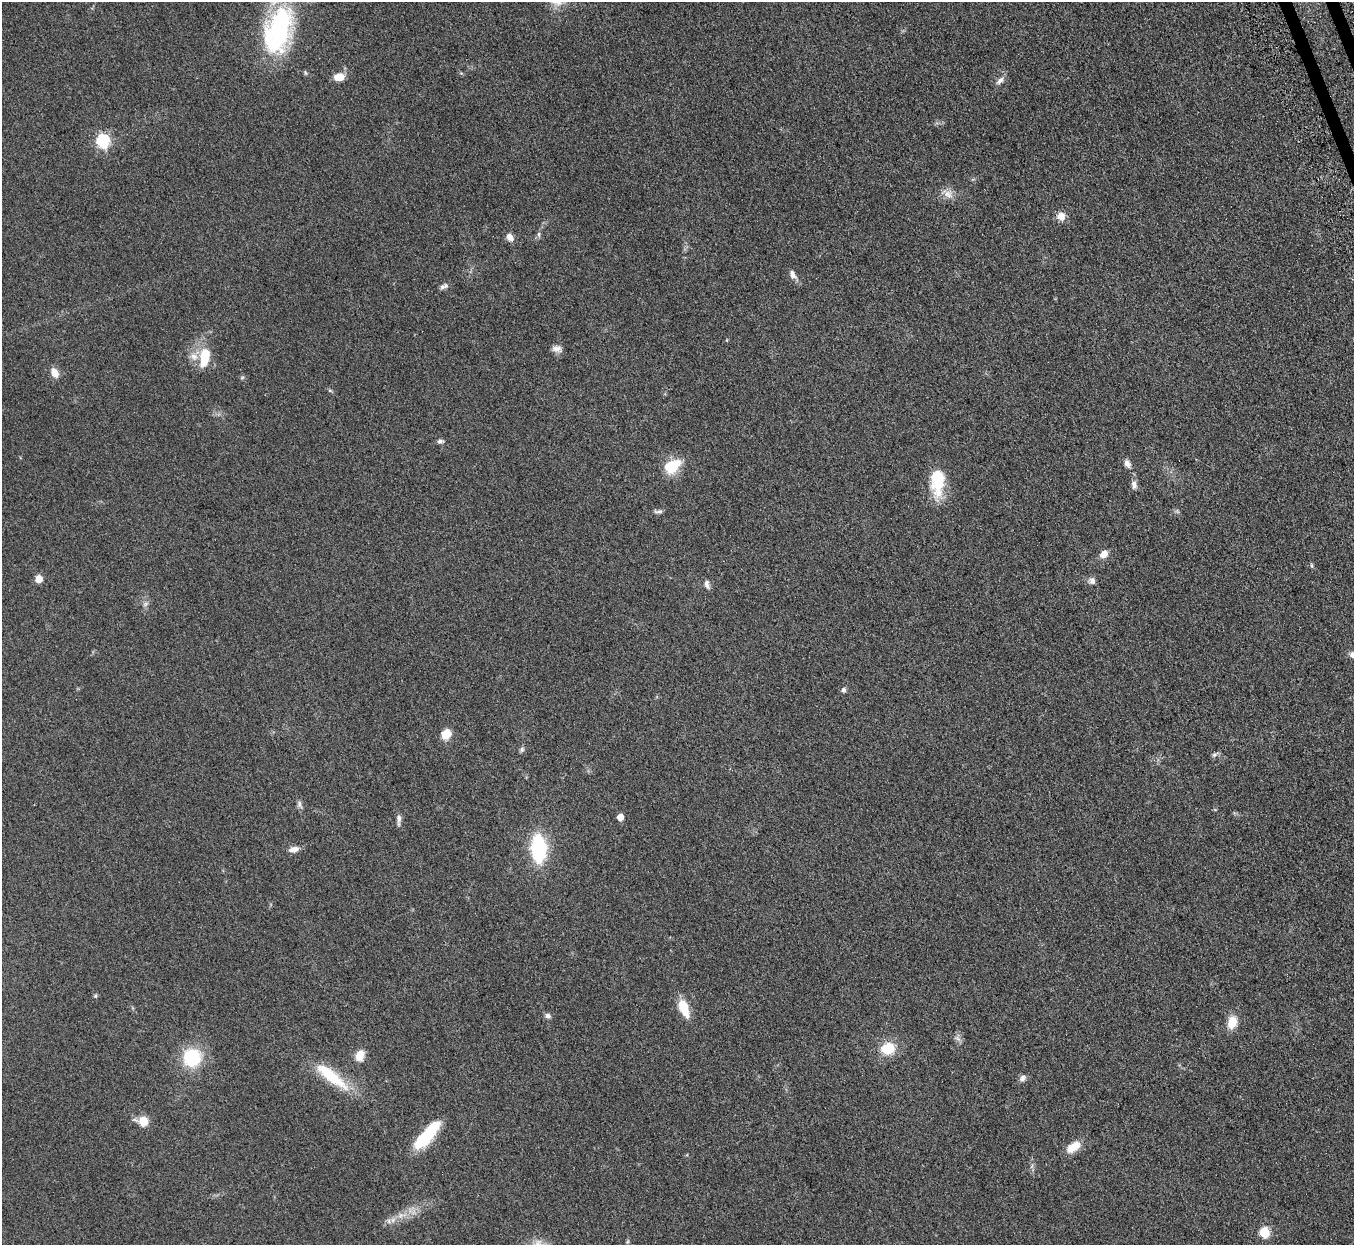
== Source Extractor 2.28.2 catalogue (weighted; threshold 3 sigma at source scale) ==
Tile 10 of 4 x 4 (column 2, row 3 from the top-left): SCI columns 1410-2761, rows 1566-2808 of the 5523 x 5490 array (HDU 1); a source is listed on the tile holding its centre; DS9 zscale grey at full resolution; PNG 1356 x 1247 px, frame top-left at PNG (2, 2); no overlay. Shown black and unused: <1% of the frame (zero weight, under 3 of 5 exposures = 4% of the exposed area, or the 3 px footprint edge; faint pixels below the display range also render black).
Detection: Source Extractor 2.28.2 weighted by HDU 2 'WHT'; one run over the whole footprint, this tile lists its part. Background 0.0774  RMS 0.0073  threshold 0.0329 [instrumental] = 3 sigma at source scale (4.5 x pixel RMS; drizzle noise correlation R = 1.50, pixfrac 1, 0.05/0.05 arcsec/px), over >= 5 px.
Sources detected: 56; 1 inside a brighter object's white glare — not listed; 1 inside a brighter listed object's ellipse — not listed separately; the other 54 listed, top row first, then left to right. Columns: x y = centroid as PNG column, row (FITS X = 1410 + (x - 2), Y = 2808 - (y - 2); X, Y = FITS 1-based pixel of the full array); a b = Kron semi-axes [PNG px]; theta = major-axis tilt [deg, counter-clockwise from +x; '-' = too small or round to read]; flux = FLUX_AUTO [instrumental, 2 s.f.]
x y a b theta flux
278 31 59 31 73 96
339 77 10 7 9 9.8
1000 81 13 6 43 3
103 141 7 6 - 91
948 194 15 9 -31 5.2
1061 216 9 9 - 5.7
539 234 8 4 -82 1.2
510 237 9 7 -52 4.4
793 274 11 7 -65 3.5
442 287 9 6 15 2
727 340 5 3 - 0.57
557 349 12 8 -6 3.6
194 356 11 9 -41 4.9
204 357 18 8 82 24
55 373 12 9 -63 5.4
242 377 6 4 2 0.96
330 390 6 4 -2 0.8
440 441 8 5 5 1.7
1127 464 10 7 -62 3.5
672 466 22 14 35 18
938 482 33 16 88 25
1134 485 13 7 -85 3.2
658 511 13 4 4 1.9
1104 554 9 7 35 5.4
1311 566 7 3 -80 0.93
39 579 5 5 - 11
1092 581 10 8 -76 2.6
707 584 12 6 -74 2.6
145 604 9 6 45 2.1
1353 655 8 7 - 3
844 690 6 5 - 1.8
446 734 11 9 60 9.6
522 749 8 5 75 1.5
1214 754 9 5 37 1.6
300 805 10 6 -70 2
620 817 5 5 - 7.6
399 819 15 5 89 2.6
538 848 21 11 -86 66
294 849 13 7 15 4
95 996 6 5 - 0.92
683 1008 16 8 -67 20
548 1016 7 6 - 2.1
1232 1022 14 11 74 10
958 1039 7 4 -19 1.7
888 1048 14 12 10 18
360 1055 13 9 64 7.7
192 1058 19 18 - 34
331 1076 51 14 -38 29
1023 1078 10 7 42 2.5
143 1121 13 10 -14 9
422 1139 25 14 47 26
1074 1147 17 9 32 11
401 1215 16 6 5 5.2
1264 1232 6 5 - 38
Isophote crosses this tile's border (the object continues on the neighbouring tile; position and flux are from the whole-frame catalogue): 2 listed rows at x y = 278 31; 1353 655